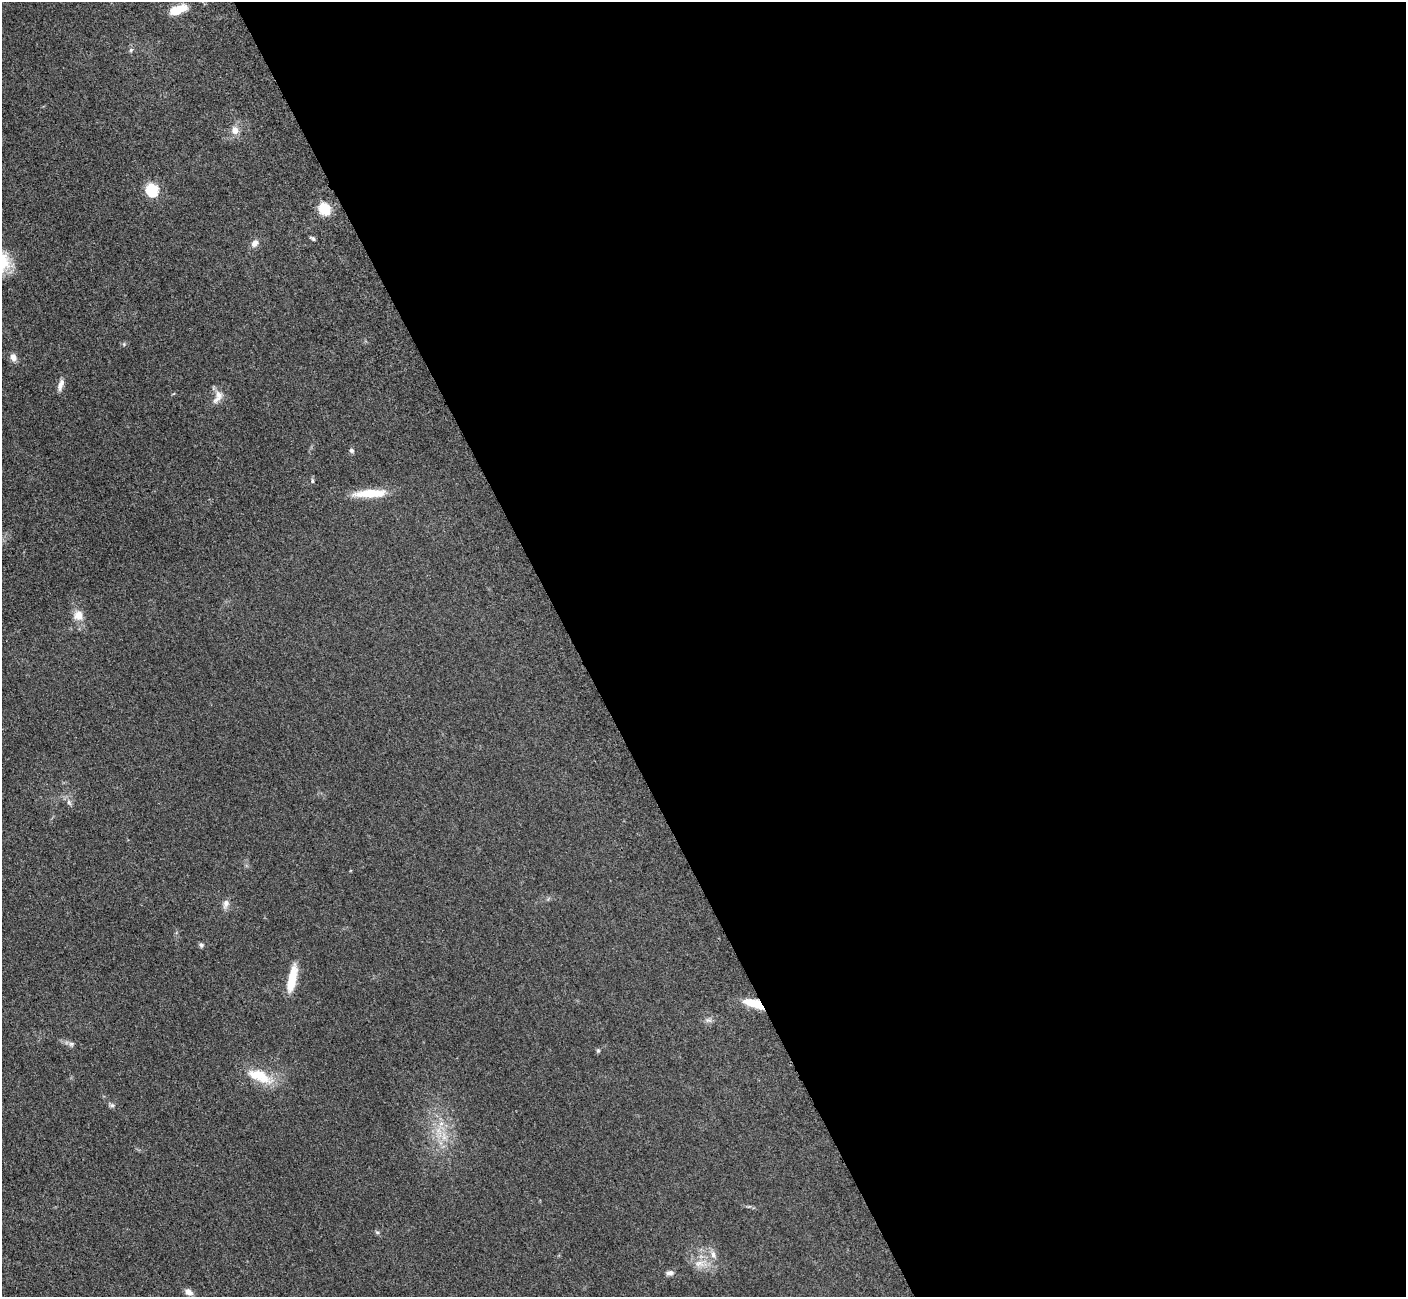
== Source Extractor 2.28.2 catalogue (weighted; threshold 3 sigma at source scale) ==
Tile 8 of 4 x 4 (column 4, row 2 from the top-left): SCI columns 4278-5681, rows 2779-4073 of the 5698 x 5663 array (HDU 1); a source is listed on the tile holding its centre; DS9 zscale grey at full resolution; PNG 1408 x 1299 px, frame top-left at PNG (2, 2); no overlay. Shown black and unused: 59% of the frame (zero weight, under 3 of 5 exposures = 3% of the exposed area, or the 3 px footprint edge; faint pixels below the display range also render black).
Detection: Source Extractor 2.28.2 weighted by HDU 2 'WHT'; one run over the whole footprint, this tile lists its part. Background 0.0534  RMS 0.006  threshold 0.0269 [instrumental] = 3 sigma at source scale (4.5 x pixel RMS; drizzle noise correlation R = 1.50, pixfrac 1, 0.05/0.05 arcsec/px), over >= 5 px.
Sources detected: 29; all 29 listed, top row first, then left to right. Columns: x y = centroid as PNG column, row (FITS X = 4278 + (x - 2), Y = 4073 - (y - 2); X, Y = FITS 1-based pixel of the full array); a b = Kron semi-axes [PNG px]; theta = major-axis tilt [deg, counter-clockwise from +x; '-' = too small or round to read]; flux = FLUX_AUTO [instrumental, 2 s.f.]
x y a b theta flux
177 10 22 9 20 10
131 50 6 5 - 0.98
235 130 8 7 - 4.6
152 190 6 6 - 57
324 209 6 6 - 47
313 238 8 4 -37 1.1
255 243 10 7 48 3.3
13 357 10 7 -68 3
61 385 16 6 73 3.1
218 397 21 10 64 5.3
351 450 6 5 - 1.3
312 481 6 4 -83 0.87
370 493 40 9 3 16
78 615 12 11 - 5.9
69 802 9 5 -63 1.9
226 904 12 8 73 3
201 945 6 5 - 1.2
292 979 32 9 78 14
754 1003 24 9 -17 12
71 1044 6 6 - 1.4
598 1051 5 5 - 0.8
259 1076 37 15 -22 17
112 1105 7 5 -1 1.3
444 1137 7 7 - 2.8
377 1232 6 4 -19 0.85
713 1255 10 6 -79 2.6
699 1263 14 9 3 5.8
670 1273 10 6 5 2
188 1292 10 7 -32 3.1
Overlapping masked pixels (flux is a lower limit): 1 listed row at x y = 754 1003